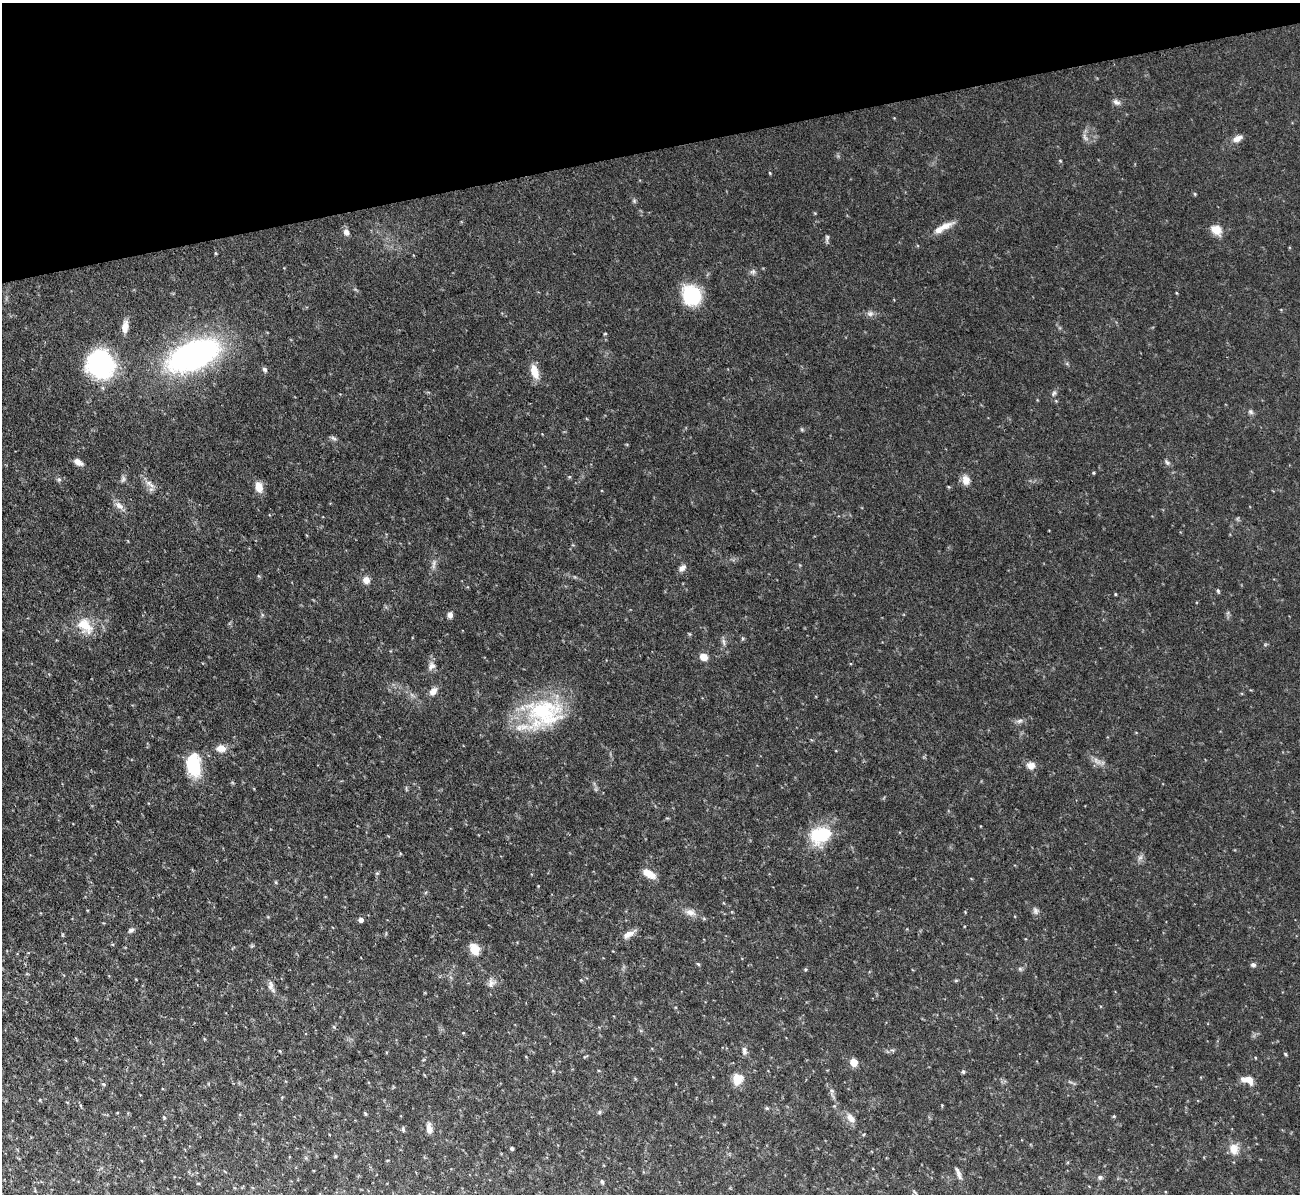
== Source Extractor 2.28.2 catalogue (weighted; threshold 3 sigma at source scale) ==
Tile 3 of 4 x 4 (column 3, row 1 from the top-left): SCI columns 2597-3894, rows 3717-4908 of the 5192 x 5173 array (HDU 1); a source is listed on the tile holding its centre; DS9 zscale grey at full resolution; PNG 1302 x 1196 px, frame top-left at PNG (2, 3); no overlay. Shown black and unused: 12% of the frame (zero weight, under 3 of 4 exposures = <1% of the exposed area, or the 3 px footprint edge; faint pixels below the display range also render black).
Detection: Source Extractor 2.28.2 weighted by HDU 2 'WHT'; one run over the whole footprint, this tile lists its part. Background 0.103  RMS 0.0052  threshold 0.0233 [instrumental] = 3 sigma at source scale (4.5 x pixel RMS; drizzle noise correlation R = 1.50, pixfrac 1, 0.05/0.05 arcsec/px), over >= 5 px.
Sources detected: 96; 1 inside a brighter object's white glare — not listed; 2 inside a brighter listed object's ellipse — not listed separately; the other 93 listed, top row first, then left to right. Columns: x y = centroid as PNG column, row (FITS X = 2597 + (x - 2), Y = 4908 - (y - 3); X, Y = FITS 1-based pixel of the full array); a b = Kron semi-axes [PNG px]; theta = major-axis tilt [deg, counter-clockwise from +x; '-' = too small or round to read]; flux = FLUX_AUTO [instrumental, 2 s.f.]
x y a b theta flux
1116 102 10 7 -28 1.9
1085 138 12 5 -55 1.6
1237 138 13 7 26 3.3
1060 161 4 4 - 0.5
770 173 5 3 - 0.45
1195 194 5 4 - 0.55
634 201 5 5 - 0.77
944 226 30 8 22 5.7
1216 230 15 10 -40 5.6
346 232 9 7 -66 2.2
827 238 12 5 86 1.2
216 253 6 4 -89 0.53
753 272 7 7 - 1.4
692 295 17 15 -59 36
870 314 10 8 1 2
125 327 15 7 82 5
605 334 5 3 - 0.43
194 355 45 22 23 160
100 363 32 30 21 57
265 370 8 6 -57 1.2
535 372 19 9 -73 6.5
1054 393 8 5 73 1.3
1251 412 8 6 -45 1.3
333 438 9 5 -27 1.2
78 462 10 6 -33 3.2
1167 462 8 5 -49 1.2
59 479 6 4 -1 0.84
123 479 9 6 75 1.3
966 480 13 10 -74 4
152 485 11 5 -39 2.3
259 487 12 8 -78 5.6
949 487 5 3 - 0.45
119 506 14 7 -42 3
434 564 16 4 88 2
682 568 10 7 41 2.4
259 576 5 3 - 0.5
366 580 9 8 - 3.5
1218 591 5 4 - 0.79
1115 594 5 3 - 0.46
450 615 7 6 - 2.1
85 626 25 16 -43 12
724 642 11 4 -79 1.5
704 657 7 6 - 5.5
431 666 12 9 51 2.8
433 691 11 8 44 3.3
543 714 52 35 23 53
1020 721 9 6 27 1.5
221 748 13 9 -2 4.1
1097 761 14 7 -41 3.1
193 764 27 16 -84 21
1031 766 11 9 -18 3.5
820 835 26 19 22 24
1140 857 9 5 44 1.5
649 874 15 7 -33 6.5
276 882 5 4 - 0.63
1035 911 11 7 -73 1.7
690 912 15 9 -15 3.7
361 920 5 5 - 1.9
131 930 8 6 38 1.4
628 934 16 7 29 3.9
474 949 15 11 -62 6.1
698 964 5 4 - 0.6
1253 965 6 5 - 1.3
805 969 5 4 - 0.59
1020 969 6 5 - 0.89
491 983 13 10 69 3.1
271 986 13 7 -85 2.6
463 1033 4 3 - 0.42
892 1050 6 4 -18 0.83
280 1051 5 3 - 0.42
744 1051 12 6 -82 1.9
1285 1054 5 3 - 0.64
854 1062 5 5 - 10
963 1072 5 4 - 0.77
737 1079 12 11 - 8.3
1249 1079 15 9 -50 4
104 1084 5 4 - 0.71
832 1091 6 5 - 0.99
767 1108 5 5 - 0.63
599 1112 6 4 88 0.74
365 1113 6 3 -72 0.54
1114 1116 5 4 - 0.53
164 1117 5 4 - 0.57
851 1118 14 8 -53 3.6
403 1129 7 4 -75 0.79
429 1129 13 7 -82 3.4
512 1148 4 4 - 0.82
1234 1149 15 12 -79 5.8
335 1156 5 3 - 0.51
958 1172 16 5 -63 2.3
1100 1177 6 6 - 1.2
602 1182 6 4 -63 0.77
915 1192 7 3 -45 0.64